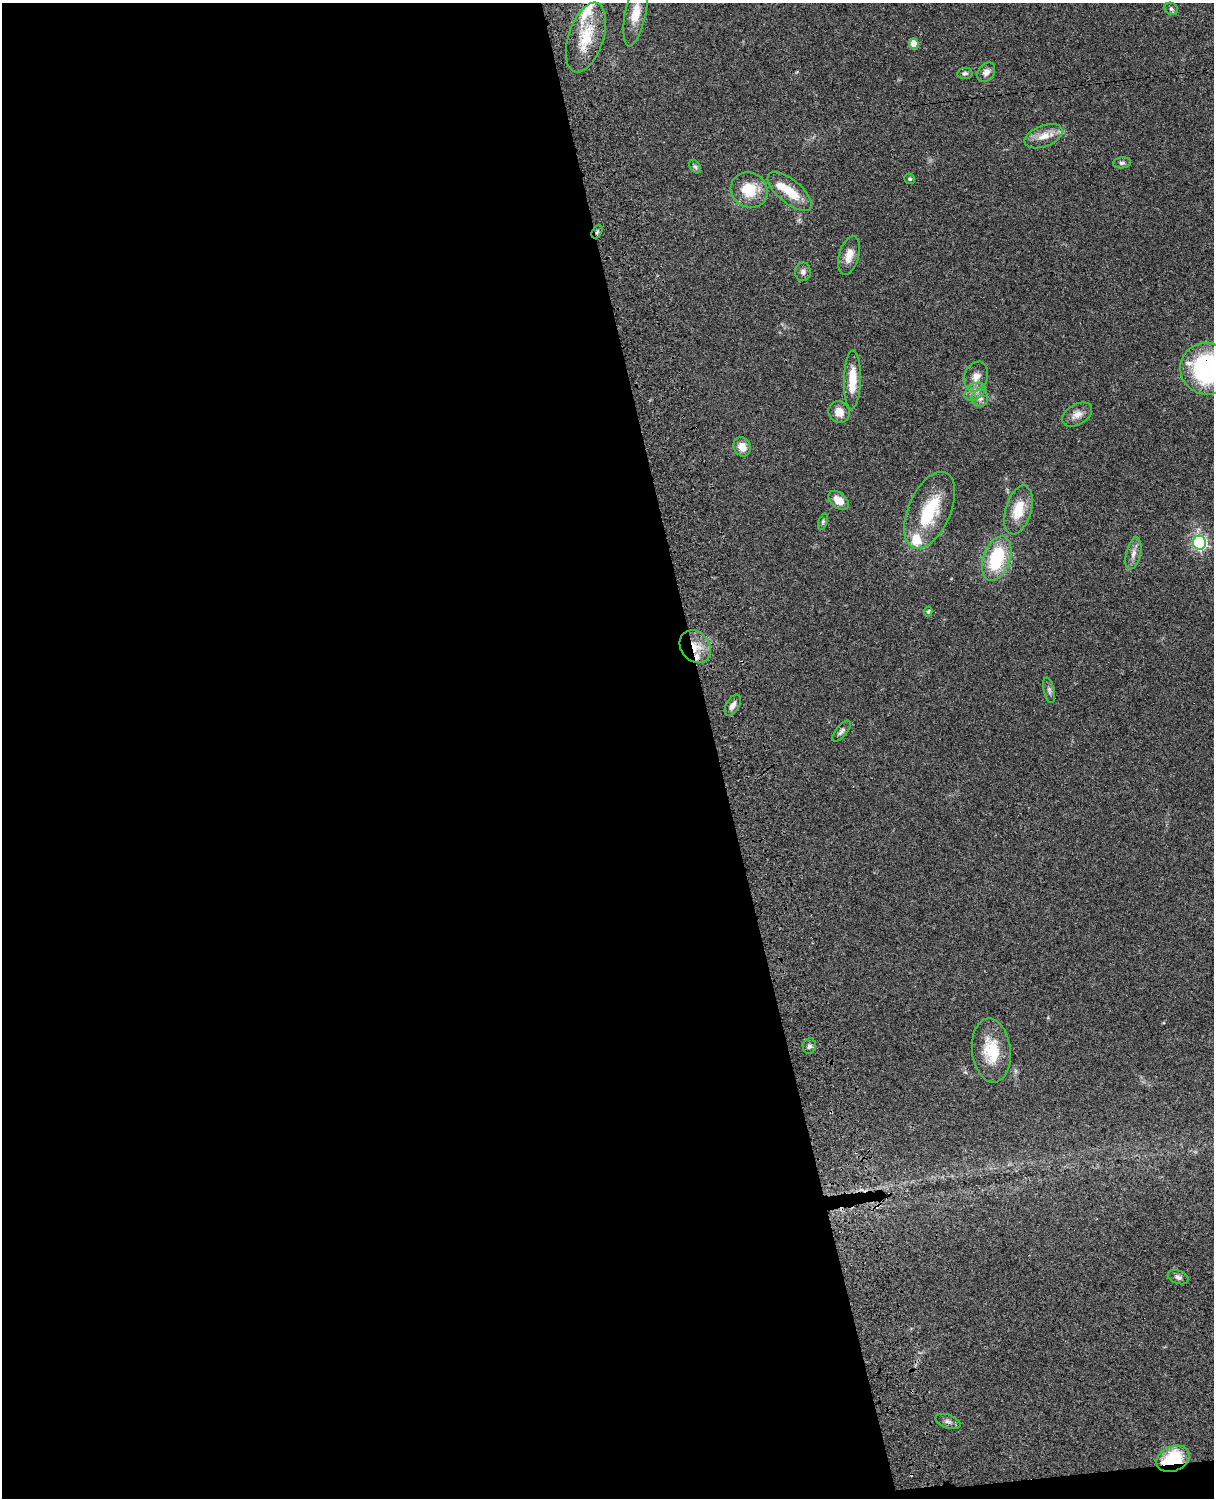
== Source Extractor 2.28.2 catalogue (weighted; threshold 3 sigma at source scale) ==
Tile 9 of 4 x 3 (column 1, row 3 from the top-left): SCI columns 122-1333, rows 277-1772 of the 5088 x 4927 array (HDU 1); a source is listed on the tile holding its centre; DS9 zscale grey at full resolution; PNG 1216 x 1500 px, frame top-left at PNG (2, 3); each listed source drawn as its Kron ellipse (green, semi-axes under 4 px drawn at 4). Shown black and unused: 60% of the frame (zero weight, under 3 of 4 exposures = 6% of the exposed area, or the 3 px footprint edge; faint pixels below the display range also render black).
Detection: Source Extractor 2.28.2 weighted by HDU 2 'WHT'; one run over the whole footprint, this tile lists its part. Background 0.0766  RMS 0.0058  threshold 0.0261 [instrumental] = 3 sigma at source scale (4.5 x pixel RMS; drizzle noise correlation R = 1.50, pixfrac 1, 0.05/0.05 arcsec/px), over >= 5 px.
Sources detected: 45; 5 inside a brighter listed object's ellipse — not listed separately; the other 40 listed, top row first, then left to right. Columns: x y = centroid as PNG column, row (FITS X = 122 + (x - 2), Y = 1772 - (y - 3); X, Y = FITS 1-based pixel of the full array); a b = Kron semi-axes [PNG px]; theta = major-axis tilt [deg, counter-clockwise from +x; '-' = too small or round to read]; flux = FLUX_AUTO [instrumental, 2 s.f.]
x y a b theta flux
1171 9 7 6 - 1.2
636 13 34 10 79 12
586 37 36 17 72 21
914 44 5 5 - 11
986 72 10 8 52 3.3
965 73 7 5 8 1.4
1044 136 20 10 21 7.4
1122 163 9 5 6 1.6
695 167 7 5 -53 1
910 179 5 5 - 0.98
749 190 19 17 -30 17
790 191 27 11 -40 14
597 232 7 4 62 1.1
849 255 20 10 75 6.4
803 272 9 7 85 2.3
1207 369 27 26 - 93
976 377 15 11 68 5.5
852 380 29 8 88 12
975 392 11 7 33 3.6
980 398 8 8 - 3.4
839 412 11 10 - 6
1077 414 16 10 31 4.9
742 447 10 8 -62 5.5
839 500 12 7 -42 6.6
930 510 41 21 67 30
1018 510 25 13 73 14
823 522 8 4 73 0.98
1199 543 7 6 - 120
1133 553 16 7 77 3.7
997 558 23 13 71 37
928 612 5 4 - 0.85
695 647 18 14 -49 10
1049 690 13 5 -77 1.6
733 705 12 6 60 3.1
841 731 13 5 50 2
809 1046 8 6 75 1.7
991 1050 32 19 -83 21
1178 1277 11 6 -21 2
948 1421 13 6 -19 2
1173 1459 17 12 23 28
Overlapping masked pixels (flux is a lower limit): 6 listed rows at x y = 586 37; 597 232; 1207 369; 695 647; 991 1050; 1173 1459
Isophote crosses this tile's border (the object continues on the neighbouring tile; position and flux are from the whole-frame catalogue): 2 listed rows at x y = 636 13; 1207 369